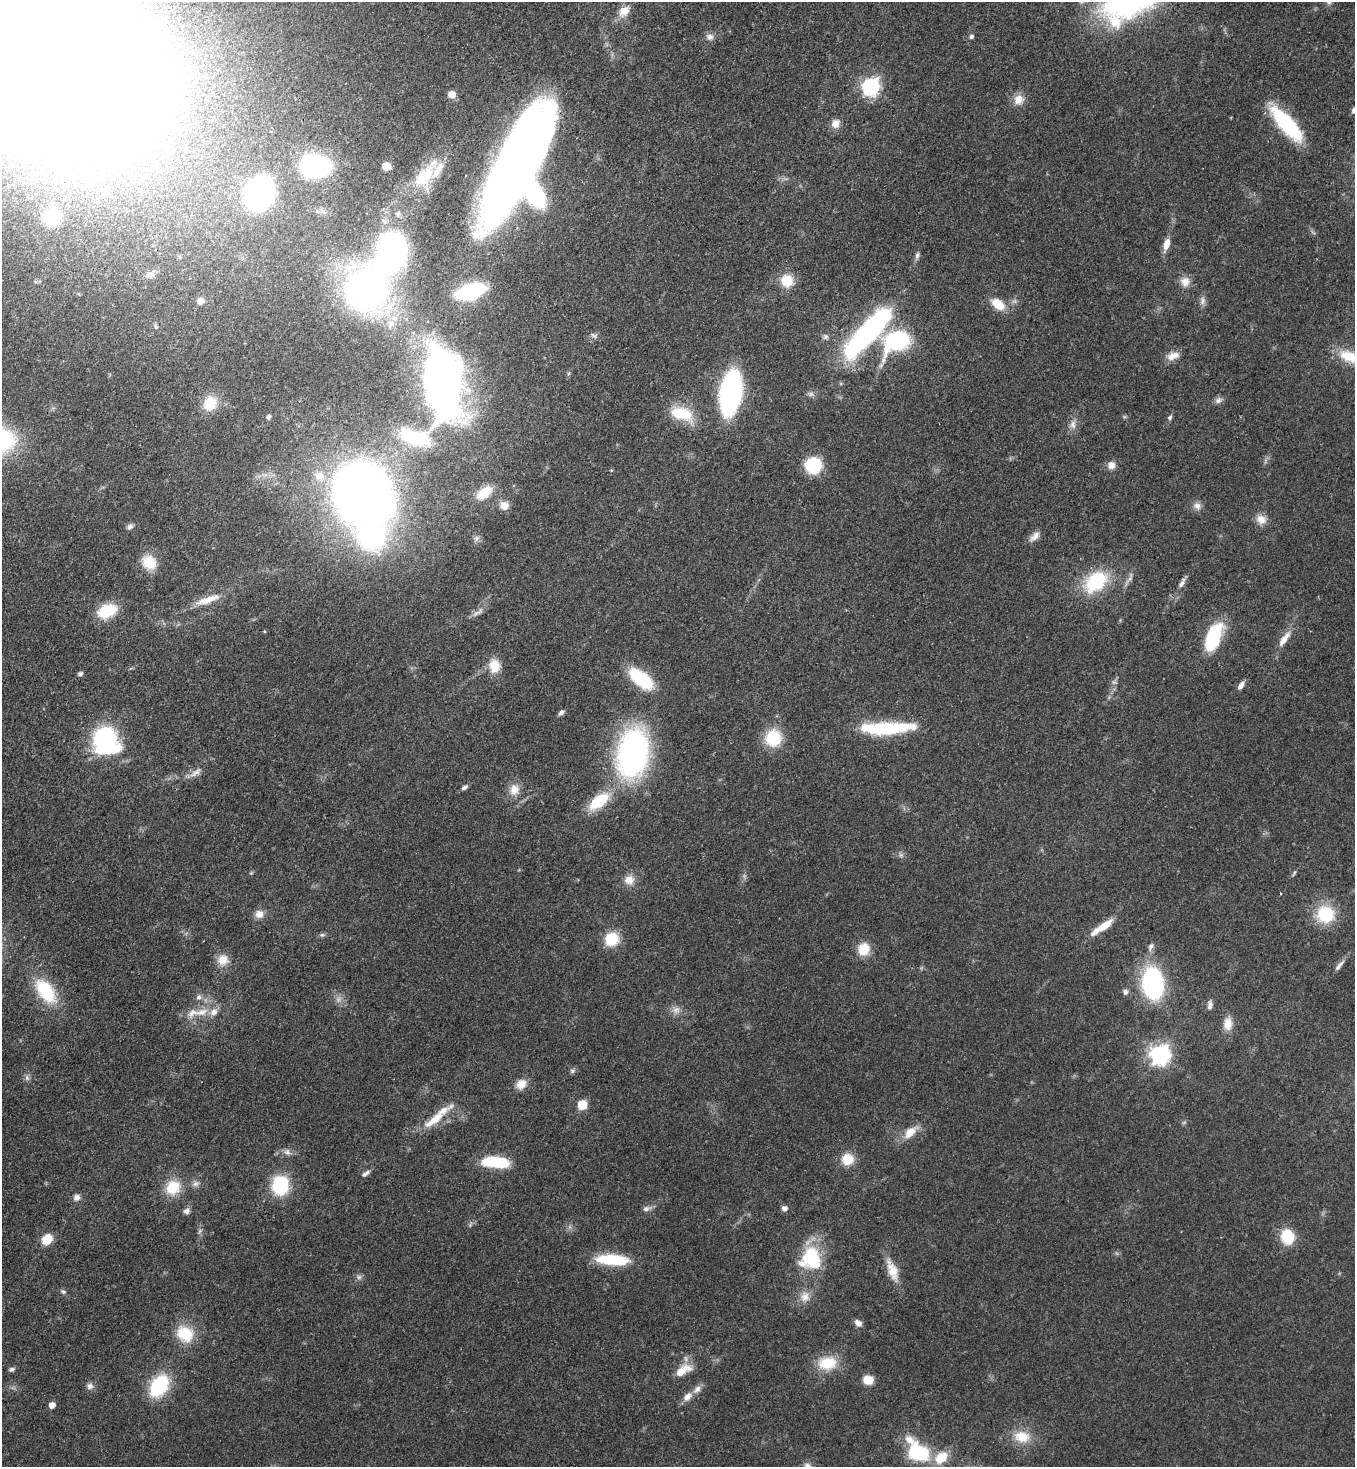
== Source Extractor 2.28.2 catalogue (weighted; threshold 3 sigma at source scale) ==
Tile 11 of 4 x 4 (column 3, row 3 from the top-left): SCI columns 3071-4423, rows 1524-2988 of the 6001 x 5978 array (HDU 1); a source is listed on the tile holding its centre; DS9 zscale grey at full resolution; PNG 1357 x 1469 px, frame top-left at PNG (2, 2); no overlay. Shown black and unused: <1% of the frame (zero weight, under 3 of 4 exposures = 7% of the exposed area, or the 3 px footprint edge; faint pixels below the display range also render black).
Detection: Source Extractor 2.28.2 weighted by HDU 2 'WHT'; one run over the whole footprint, this tile lists its part. Background 0.0665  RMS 0.0038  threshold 0.017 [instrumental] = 3 sigma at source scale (4.5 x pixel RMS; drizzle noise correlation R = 1.50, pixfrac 1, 0.05/0.05 arcsec/px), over >= 5 px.
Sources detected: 155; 2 too faint to see at this stretch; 8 inside a brighter object's white glare — not listed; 7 inside a brighter listed object's ellipse — not listed separately; the other 138 listed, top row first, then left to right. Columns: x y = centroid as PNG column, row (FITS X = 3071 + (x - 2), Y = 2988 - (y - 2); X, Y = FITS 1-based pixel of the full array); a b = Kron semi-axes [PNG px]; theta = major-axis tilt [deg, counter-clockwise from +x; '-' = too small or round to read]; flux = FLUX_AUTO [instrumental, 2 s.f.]
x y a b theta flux
624 11 16 12 42 4.7
710 37 10 9 - 1.8
971 37 5 5 - 1
45 58 136 83 -32 2100
870 87 8 7 - 110
452 94 6 6 - 4.3
1019 100 14 12 40 4
1354 110 7 6 - 1
835 124 11 10 - 2.9
1286 124 45 14 -48 32
518 165 91 33 63 440
316 166 18 13 -7 82
386 166 5 5 - 11
424 176 40 18 55 20
260 194 18 14 66 160
398 214 8 6 89 1.1
52 217 10 9 - 29
1166 244 15 7 73 3.9
917 255 11 5 80 1.2
392 257 18 14 31 100
150 274 14 8 24 2.1
787 281 16 14 -42 7.8
1185 282 14 12 -89 3.5
366 290 29 25 63 200
471 291 17 9 18 60
79 294 5 3 - 0.33
1203 300 13 6 -86 1.7
200 301 6 5 - 4
998 304 17 11 -36 7.1
156 327 6 5 - 0.66
869 331 53 14 48 110
593 335 9 4 -35 0.99
826 337 8 7 - 1.1
897 341 18 13 28 59
1173 356 16 9 19 3.7
1350 357 30 14 -23 11
443 383 60 28 -84 250
731 393 27 13 80 120
1218 400 11 8 24 1.6
210 403 17 15 61 8.2
681 413 28 15 -12 13
268 417 5 5 - 0.89
1170 417 7 6 - 0.81
1073 424 12 8 90 2.3
415 437 41 18 -16 22
813 465 11 10 - 30
1111 465 10 9 - 2.6
611 470 4 4 - 0.4
319 476 17 14 -37 6.1
484 493 21 11 36 7.9
362 494 38 34 -60 480
504 506 10 9 - 3.5
1197 506 11 9 -36 2.2
1261 519 14 12 -32 3.6
130 527 8 6 43 1.2
1034 536 17 8 41 2.4
476 538 8 7 - 1.4
149 562 18 15 -48 8.5
1096 582 30 20 41 23
1182 583 15 5 62 1.8
208 600 35 8 19 6.6
107 611 19 12 22 15
478 612 21 6 33 2.2
1213 637 24 11 70 34
1284 639 23 8 55 4.5
494 666 16 12 -84 7
80 674 6 5 - 1.1
641 679 24 12 -39 26
1241 685 10 6 57 1.8
561 713 7 5 52 1.3
887 728 58 12 2 30
105 738 18 16 45 54
773 738 18 17 - 14
632 753 41 24 82 120
195 773 20 6 34 2.6
464 787 8 5 31 1.1
514 789 16 13 76 4.5
599 801 24 12 39 15
1294 873 9 3 58 0.64
629 880 14 13 - 4
259 914 12 10 24 2.8
1325 914 21 21 - 16
1104 926 27 8 36 7.3
322 935 7 5 -6 0.81
612 939 14 13 - 12
1151 946 11 6 64 1.5
864 949 14 12 71 7.7
223 960 15 14 - 4.9
1338 967 10 6 50 1.5
1153 983 22 14 -85 72
46 991 31 17 -53 21
1125 992 8 6 -75 1.2
199 997 8 8 - 1.6
1210 1005 13 7 88 1.6
676 1010 12 9 15 2.4
201 1012 24 9 17 6.2
1228 1024 16 11 87 4.7
1160 1054 8 8 - 160
572 1071 7 6 - 0.82
27 1078 9 6 -64 1.1
521 1084 14 11 49 4
582 1105 6 6 - 17
434 1119 50 10 39 9.7
910 1132 21 11 42 5.8
287 1152 9 7 -51 1.6
848 1159 14 13 - 7.1
495 1162 21 8 -5 27
366 1173 13 5 36 1.4
195 1184 8 8 - 1.5
280 1185 16 13 86 28
173 1187 19 17 43 10
77 1197 8 7 - 1.9
785 1208 6 6 - 1.9
646 1209 12 7 12 1.5
186 1211 9 8 - 1.4
200 1231 7 4 54 0.71
1287 1237 17 15 -80 11
47 1239 11 8 47 7.5
811 1258 24 23 - 25
612 1260 36 11 -4 18
892 1270 30 11 -70 7
359 1277 7 7 - 1.1
63 1292 8 5 -36 0.83
805 1297 15 13 77 4.1
858 1323 9 7 -32 1.9
185 1334 21 17 -39 13
827 1363 25 17 7 11
12 1369 8 5 23 0.96
683 1370 23 10 31 6.7
868 1380 10 9 - 5.5
90 1386 10 9 - 1.7
159 1386 21 14 55 28
687 1397 14 9 45 3.1
52 1405 6 6 - 2.6
1022 1437 24 16 -8 8.8
918 1453 24 18 -23 24
941 1457 16 11 43 9.7
808 1466 12 9 -45 2.3
Overlapping masked pixels (flux is a lower limit): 2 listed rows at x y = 45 58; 869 331
Isophote crosses this tile's border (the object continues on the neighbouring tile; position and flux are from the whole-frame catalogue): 4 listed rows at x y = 45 58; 1354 110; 1350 357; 808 1466